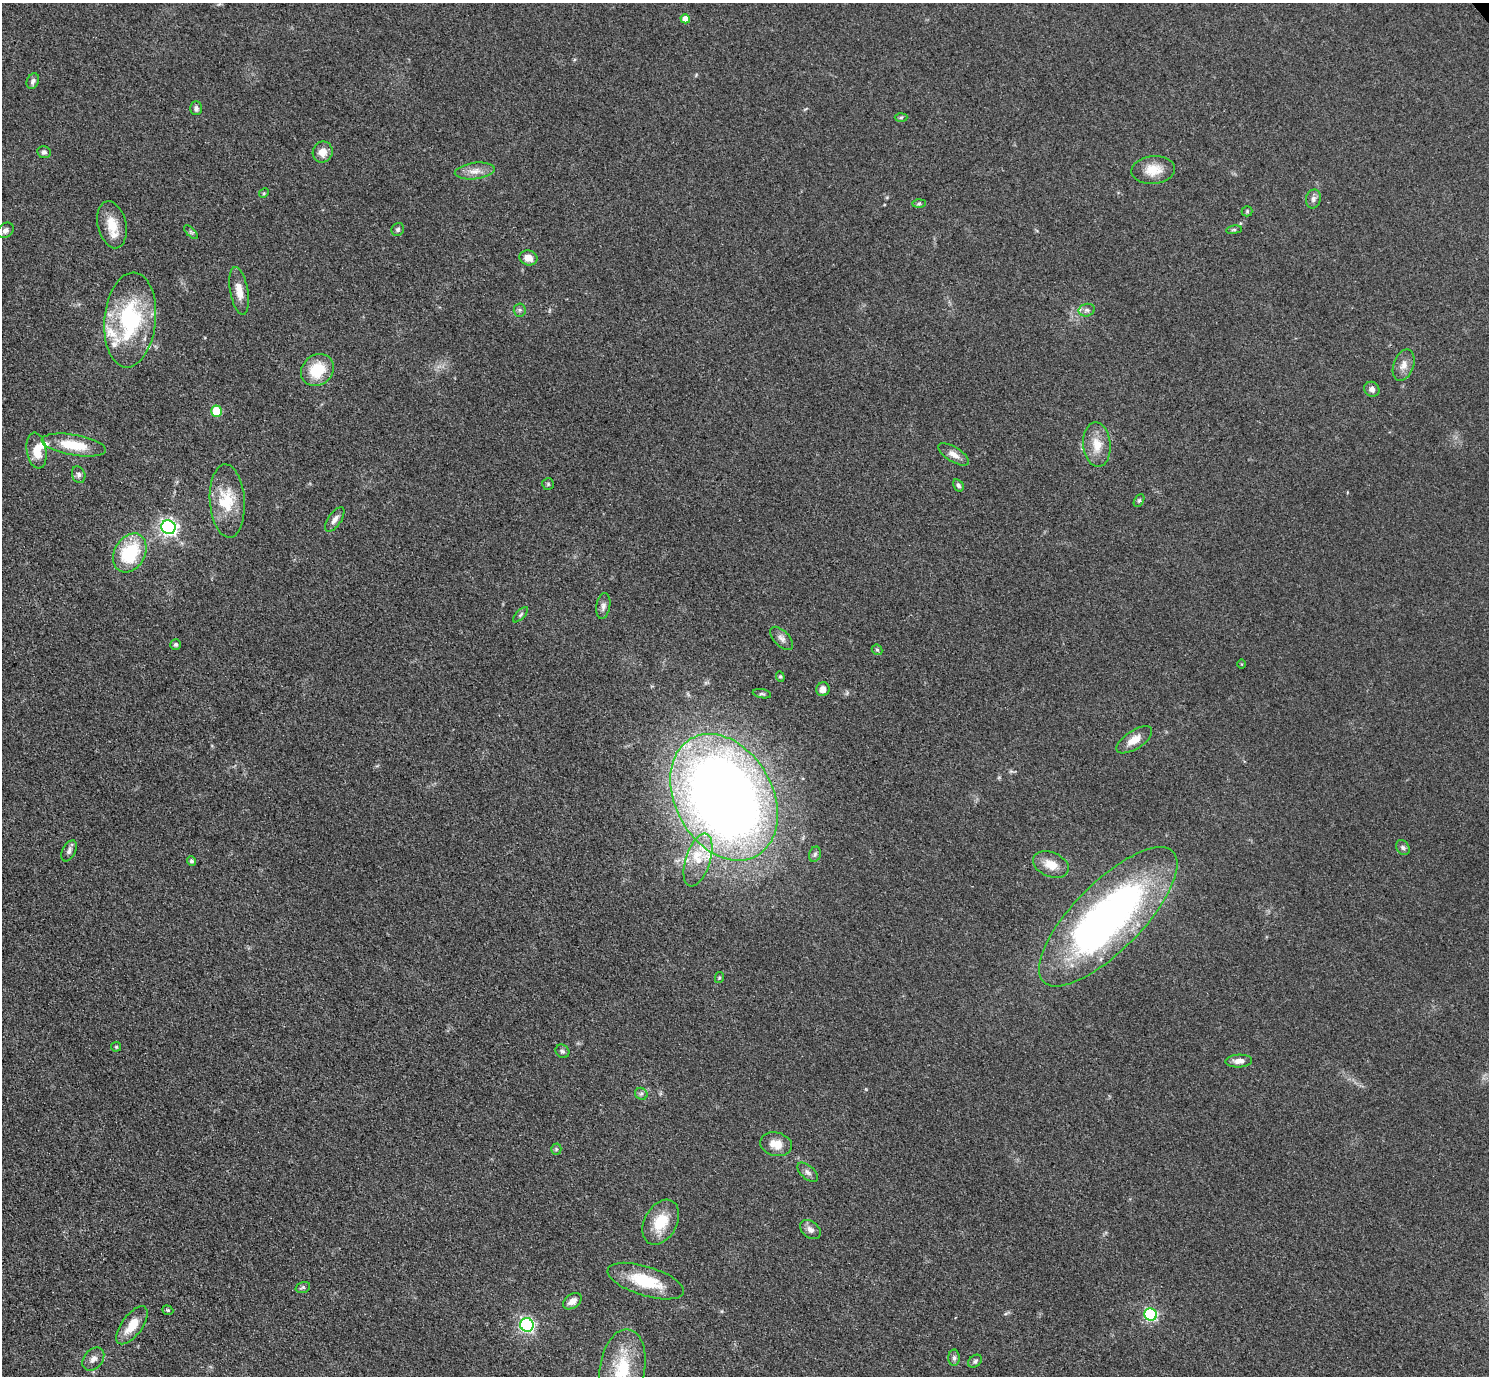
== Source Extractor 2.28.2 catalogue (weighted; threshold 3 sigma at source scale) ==
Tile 7 of 4 x 4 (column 3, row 2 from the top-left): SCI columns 2990-4476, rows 3059-4432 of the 5979 x 5976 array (HDU 1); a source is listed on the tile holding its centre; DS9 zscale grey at full resolution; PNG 1491 x 1378 px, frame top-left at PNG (2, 3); each listed source drawn as its Kron ellipse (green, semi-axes under 4 px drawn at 4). Shown black and unused: <1% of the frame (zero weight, under 3 of 4 exposures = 2% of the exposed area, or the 3 px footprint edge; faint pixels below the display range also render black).
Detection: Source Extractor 2.28.2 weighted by HDU 2 'WHT'; one run over the whole footprint, this tile lists its part. Background 0.0454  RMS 0.006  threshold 0.0271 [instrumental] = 3 sigma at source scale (4.5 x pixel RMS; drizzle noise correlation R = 1.50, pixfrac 1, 0.05/0.05 arcsec/px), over >= 5 px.
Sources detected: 84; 1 inside a brighter object's white glare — neither listed nor drawn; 6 inside a brighter listed object's ellipse — not listed separately; the other 77 listed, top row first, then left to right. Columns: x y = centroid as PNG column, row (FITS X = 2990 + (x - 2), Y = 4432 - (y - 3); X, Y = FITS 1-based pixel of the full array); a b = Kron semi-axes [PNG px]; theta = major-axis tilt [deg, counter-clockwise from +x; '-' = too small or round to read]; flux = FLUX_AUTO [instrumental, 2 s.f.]
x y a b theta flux
685 19 5 4 - 5.3
33 81 8 6 65 2
196 108 7 5 90 1.6
901 117 6 4 2 0.84
44 152 7 6 - 1.8
323 152 11 10 - 6
1153 170 22 14 6 10
475 171 20 8 7 5.6
264 193 5 4 - 0.69
1313 199 9 7 78 2.4
919 204 7 4 1 0.98
1247 211 5 5 - 0.81
112 225 24 14 -77 13
398 229 7 6 - 1.3
5 230 9 7 39 2.7
1234 230 8 4 8 0.86
191 232 9 3 -45 0.98
528 258 9 7 -12 5.3
239 291 24 9 -80 7.3
520 310 6 6 - 1.4
1087 310 8 6 13 1.9
130 320 47 26 84 66
1404 365 16 10 71 5.1
317 370 17 15 41 21
1372 389 8 7 - 2.6
217 411 5 5 - 27
74 445 32 10 -10 18
1097 445 22 13 -85 11
37 451 18 9 -81 9.2
954 454 18 7 -31 4.5
79 475 8 6 -70 2.1
548 484 6 5 - 0.87
958 485 6 5 - 1.4
1139 500 7 4 62 1.1
227 501 37 17 -86 19
335 519 14 6 56 3.3
168 527 7 7 - 180
130 553 21 15 60 37
603 606 13 6 80 2.7
521 615 10 4 45 1.2
782 638 14 7 -45 3.2
176 644 5 5 - 1.2
877 650 6 4 -42 0.9
1241 664 5 3 - 0.5
780 677 5 4 - 0.77
823 689 7 6 - 4
762 694 9 4 -10 1.2
1134 740 20 9 33 7
724 797 67 48 -60 760
1403 848 8 6 -58 1.5
69 851 11 6 63 2.3
815 854 8 5 73 1.5
698 860 27 12 72 13
192 861 5 4 - 1.4
1051 865 19 12 -23 8.6
1108 917 92 34 45 290
719 978 5 4 - 0.7
116 1047 5 4 - 0.75
562 1051 7 6 - 1.4
1239 1061 13 6 3 3.8
641 1094 6 5 - 1.4
776 1144 16 11 -15 8.1
556 1149 5 5 - 0.87
808 1172 12 6 -42 2.4
661 1222 24 16 61 18
810 1230 11 8 -40 3.3
646 1281 39 14 -17 25
303 1287 7 5 18 1
572 1301 10 7 34 3.9
168 1310 6 4 -20 0.82
1151 1314 6 6 - 76
132 1325 22 10 53 11
527 1325 7 6 - 120
954 1358 8 5 89 1.9
93 1359 13 9 50 3.6
975 1361 8 5 38 1.4
622 1369 40 22 80 35
Isophote crosses this tile's border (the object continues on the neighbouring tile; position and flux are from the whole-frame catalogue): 1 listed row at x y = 622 1369